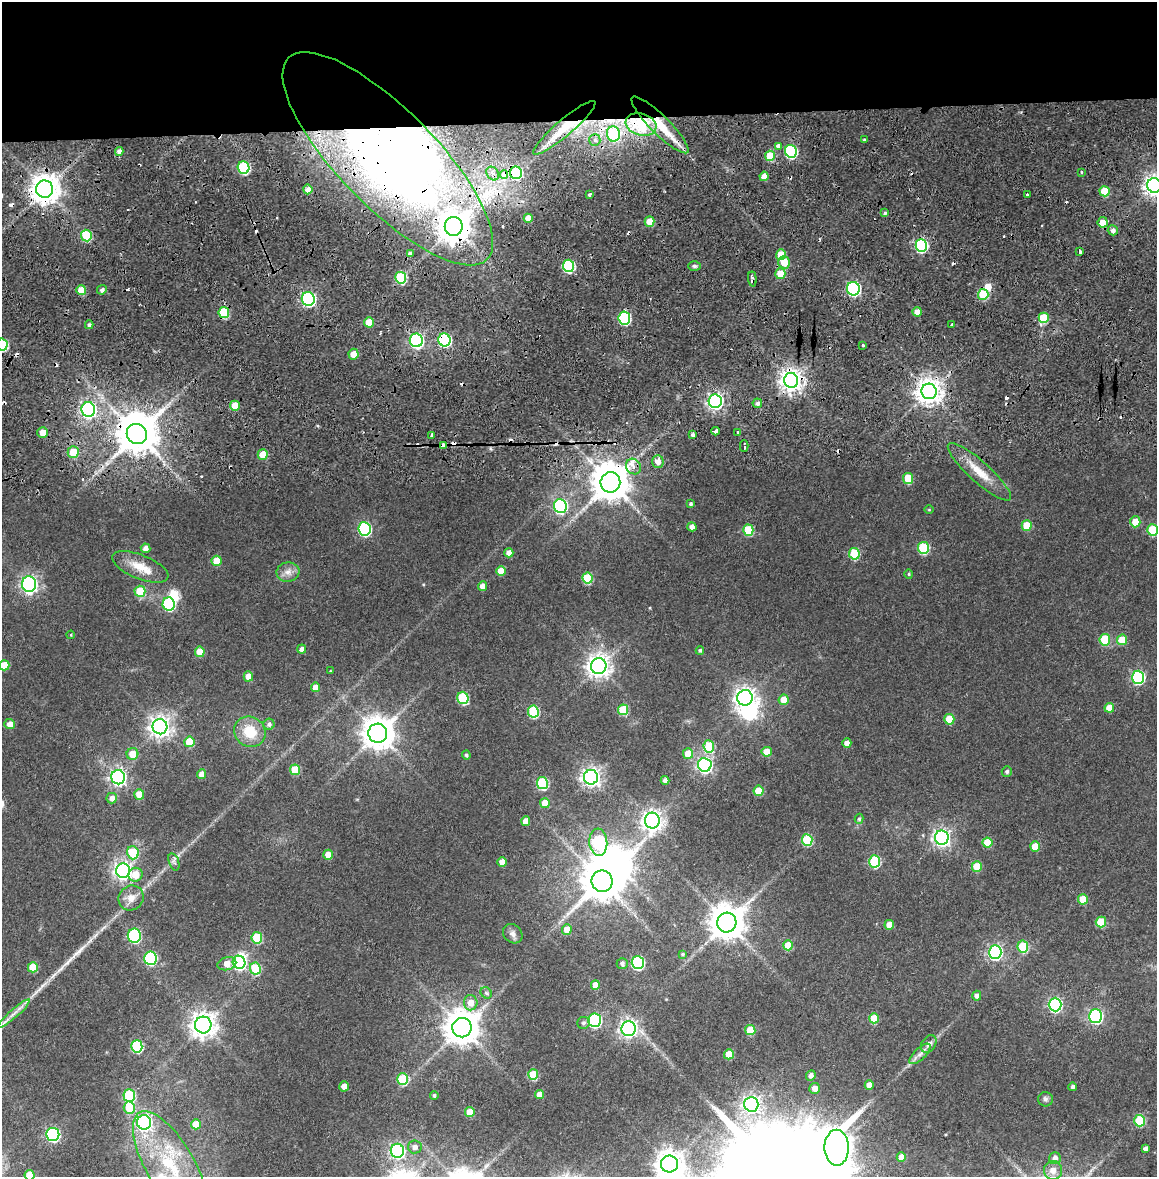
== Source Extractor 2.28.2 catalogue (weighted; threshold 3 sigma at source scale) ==
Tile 2 of 4 x 4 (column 2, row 1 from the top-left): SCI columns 1168-2322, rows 3600-4774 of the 4634 x 4850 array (HDU 1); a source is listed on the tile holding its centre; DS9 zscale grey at full resolution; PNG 1159 x 1179 px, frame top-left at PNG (2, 2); each listed source drawn as its Kron ellipse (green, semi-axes under 4 px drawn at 4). Shown black and unused: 10% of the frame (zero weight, under 2 of 4 exposures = <1% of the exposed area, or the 3 px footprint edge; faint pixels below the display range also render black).
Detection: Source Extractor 2.28.2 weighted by HDU 2 'WHT'; one run over the whole footprint, this tile lists its part. Background 0.0247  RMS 0.0043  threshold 0.0193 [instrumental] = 3 sigma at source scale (4.5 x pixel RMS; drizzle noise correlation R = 1.50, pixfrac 1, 0.0396/0.0396 arcsec/px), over >= 5 px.
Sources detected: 260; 6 inside a brighter object's white glare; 26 cosmic-ray / hot-pixel residue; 1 long thin detection or spike segment (spike, bleed or trail) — neither listed nor drawn; the other 227 listed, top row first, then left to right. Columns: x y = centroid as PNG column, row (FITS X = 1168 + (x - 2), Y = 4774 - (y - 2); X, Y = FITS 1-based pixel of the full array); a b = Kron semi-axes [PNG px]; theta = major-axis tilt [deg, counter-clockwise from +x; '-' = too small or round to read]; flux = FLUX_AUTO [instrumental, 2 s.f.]
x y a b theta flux
641 124 16 11 -16 19
660 125 39 9 -45 14
564 128 40 8 40 13
613 134 7 6 - 26
595 140 6 5 - 1.1
865 140 4 3 - 0.81
778 146 4 4 - 13
791 151 6 6 - 41
119 152 4 4 - 2.1
770 156 5 5 - 11
388 159 141 49 -45 390
244 168 6 6 - 31
1082 172 3 3 - 1.5
493 173 7 5 -56 2.4
516 173 6 6 - 25
504 174 4 4 - 7.4
764 176 5 4 - 2.7
1154 185 7 7 - 240
45 189 9 8 - 540
308 189 5 4 - 3.3
1105 191 5 5 - 11
589 195 3 3 - 0.76
1027 195 3 3 - 1.4
885 213 4 4 - 0.75
528 218 4 4 - 3.1
649 222 5 5 - 5.6
1103 222 5 5 - 4.7
454 226 9 9 - 650
1113 230 5 5 - 1.5
86 236 6 5 - 16
921 246 6 5 - 45
1080 252 3 3 - 2
410 254 4 4 - 1.3
781 255 5 5 - 7.3
784 262 6 5 - 6.7
568 266 6 5 - 37
694 266 6 5 - 0.76
780 274 5 5 - 7.4
401 278 6 5 - 22
752 279 7 3 -86 2.4
853 289 7 6 - 75
81 290 5 5 - 5.9
102 290 5 4 - 1.2
983 294 5 5 - 16
308 299 7 6 - 84
224 312 5 5 - 17
917 312 5 4 - 3
624 318 6 6 - 42
1044 318 5 5 - 13
369 322 5 5 - 6.7
89 325 4 4 - 0.95
952 325 3 3 - 1.3
416 340 7 6 - 76
444 340 6 6 - 44
2 344 6 5 - 24
863 345 3 2 - 0.5
353 354 5 5 - 4
791 380 7 7 - 280
929 391 8 7 - 380
715 401 7 6 - 120
757 403 5 5 - 1.1
235 406 5 5 - 5.9
88 409 7 7 - 110
715 431 4 3 - 4.6
42 432 5 5 - 4.3
738 432 3 3 - 1.8
137 434 10 9 - 1200
693 435 4 3 - 1
431 436 4 3 - 2
443 445 4 3 - 8
744 446 5 2 - 2.1
73 452 6 5 - 8.8
263 455 5 5 - 6
658 461 6 5 - 3
633 466 8 7 - 2.3
979 472 41 10 -42 9
908 478 5 5 - 11
610 482 10 10 - 1100
691 504 4 4 - 0.73
560 506 7 6 - 66
929 510 5 3 - 0.31
1135 522 5 5 - 6.1
1027 525 5 5 - 8.9
692 527 4 4 - 2.2
365 529 7 6 - 49
748 530 5 5 - 17
1152 530 5 5 - 14
145 548 5 5 - 2.3
923 548 6 5 - 24
509 553 5 4 - 2.6
854 554 6 5 - 18
216 561 5 5 - 6.4
140 567 30 12 -22 7.9
501 571 5 5 - 5.9
288 572 11 9 9 2.8
909 574 4 4 - 0.47
587 578 5 5 - 15
29 584 8 7 - 130
483 586 5 4 - 2.7
140 591 6 5 - 12
169 604 6 6 - 35
71 635 4 3 - 0.32
1105 640 6 5 - 18
1122 640 5 5 - 7.8
302 649 5 4 - 1.5
700 650 4 4 - 0.67
200 652 5 5 - 7.1
4 665 5 5 - 7
599 666 8 7 - 310
330 671 4 3 - 0.25
248 676 5 4 - 4.8
1138 677 6 6 - 51
316 687 4 4 - 3.4
463 698 6 5 - 23
745 698 8 7 - 230
784 700 5 5 - 5.7
1109 708 5 5 - 4.4
623 710 5 5 - 14
533 712 6 5 - 27
949 719 5 5 - 9.4
10 724 5 5 - 2.7
269 724 5 5 - 1.2
160 727 7 7 - 250
250 732 16 14 -37 10
378 733 9 9 - 690
189 742 5 5 - 9.2
847 743 5 4 - 2.5
709 746 6 5 - 16
767 752 5 5 - 5.4
132 754 6 6 - 6.3
688 754 5 5 - 6.8
466 755 4 4 - 0.73
705 765 7 6 - 100
295 770 5 5 - 11
1007 771 5 5 - 0.87
201 774 5 4 - 3.4
118 777 7 7 - 130
591 777 7 7 - 190
665 780 4 4 - 1.7
542 783 6 5 - 27
759 791 5 5 - 7.8
139 794 5 5 - 5.3
112 798 5 5 - 2.3
545 803 5 5 - 5.8
859 819 5 4 - 0.71
652 820 8 7 - 230
526 821 5 4 - 4.1
942 838 7 7 - 150
807 840 6 5 - 21
598 842 13 9 -85 41
987 843 5 5 - 7.9
1035 846 5 5 - 6
133 853 7 5 -74 15
328 855 5 5 - 4.5
875 861 6 5 - 27
174 862 9 5 -71 1
502 862 4 4 - 3.5
977 867 5 5 - 8.2
123 871 7 7 - 160
135 875 7 6 - 5.8
602 881 11 10 - 1200
131 898 13 12 - 3.9
1083 899 5 5 - 8
1101 922 5 5 - 13
727 923 10 9 - 870
889 925 5 4 - 4
567 929 5 5 - 4.1
513 934 10 8 -44 1.6
134 936 7 6 - 39
257 938 6 5 - 15
788 945 5 5 - 8.8
1023 946 6 5 - 17
995 952 7 6 - 89
683 954 4 3 - 0.57
150 958 6 6 - 43
239 962 7 6 - 58
622 963 5 5 - 1.2
638 963 6 6 - 52
227 964 10 6 14 5.2
33 967 5 5 - 8.9
255 968 6 5 - 17
595 985 5 4 - 4.2
486 993 6 5 - 0.71
977 996 5 4 - 1.3
471 1003 7 7 - 4.1
1055 1005 7 6 - 65
14 1014 21 4 41 3
1096 1016 7 6 - 66
874 1018 5 5 - 8.7
594 1020 7 6 - 63
583 1023 6 6 - 0.87
203 1025 8 8 - 360
462 1028 10 9 - 800
629 1029 7 7 - 140
750 1030 5 5 - 10
929 1044 9 6 56 1.9
137 1046 6 6 - 29
729 1054 5 5 - 7.1
920 1054 13 6 44 2.1
533 1075 5 5 - 13
811 1075 5 4 - 1.6
403 1079 6 5 - 19
869 1085 5 4 - 3.2
344 1086 5 4 - 2.7
1073 1087 4 3 - 1
815 1088 5 5 - 2.8
434 1095 4 3 - 0.75
540 1095 5 4 - 3.8
129 1096 6 6 - 25
1045 1099 7 7 - 1
751 1104 7 7 - 150
129 1108 6 5 - 11
470 1112 5 5 - 6.9
1140 1121 6 5 - 22
144 1122 7 7 - 130
196 1124 5 5 - 5.8
53 1134 7 6 - 73
415 1147 7 6 - 1.9
837 1148 18 12 -89 400
1145 1149 4 4 - 1.5
397 1151 7 6 - 88
901 1157 5 4 - 3.4
1055 1158 6 5 - 2
669 1164 8 8 - 440
170 1166 61 24 -60 43
1053 1170 9 9 - 3.1
30 1175 5 5 - 9.2
Overlapping masked pixels (flux is a lower limit): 17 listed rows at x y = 641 124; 660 125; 564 128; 778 146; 388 159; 516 173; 504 174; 45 189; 454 226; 752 279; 308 299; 224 312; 444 340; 791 380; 137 434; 443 445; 610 482
Isophote crosses this tile's border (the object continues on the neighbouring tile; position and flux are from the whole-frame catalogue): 6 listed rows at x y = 1154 185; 2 344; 4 665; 669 1164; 170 1166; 30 1175